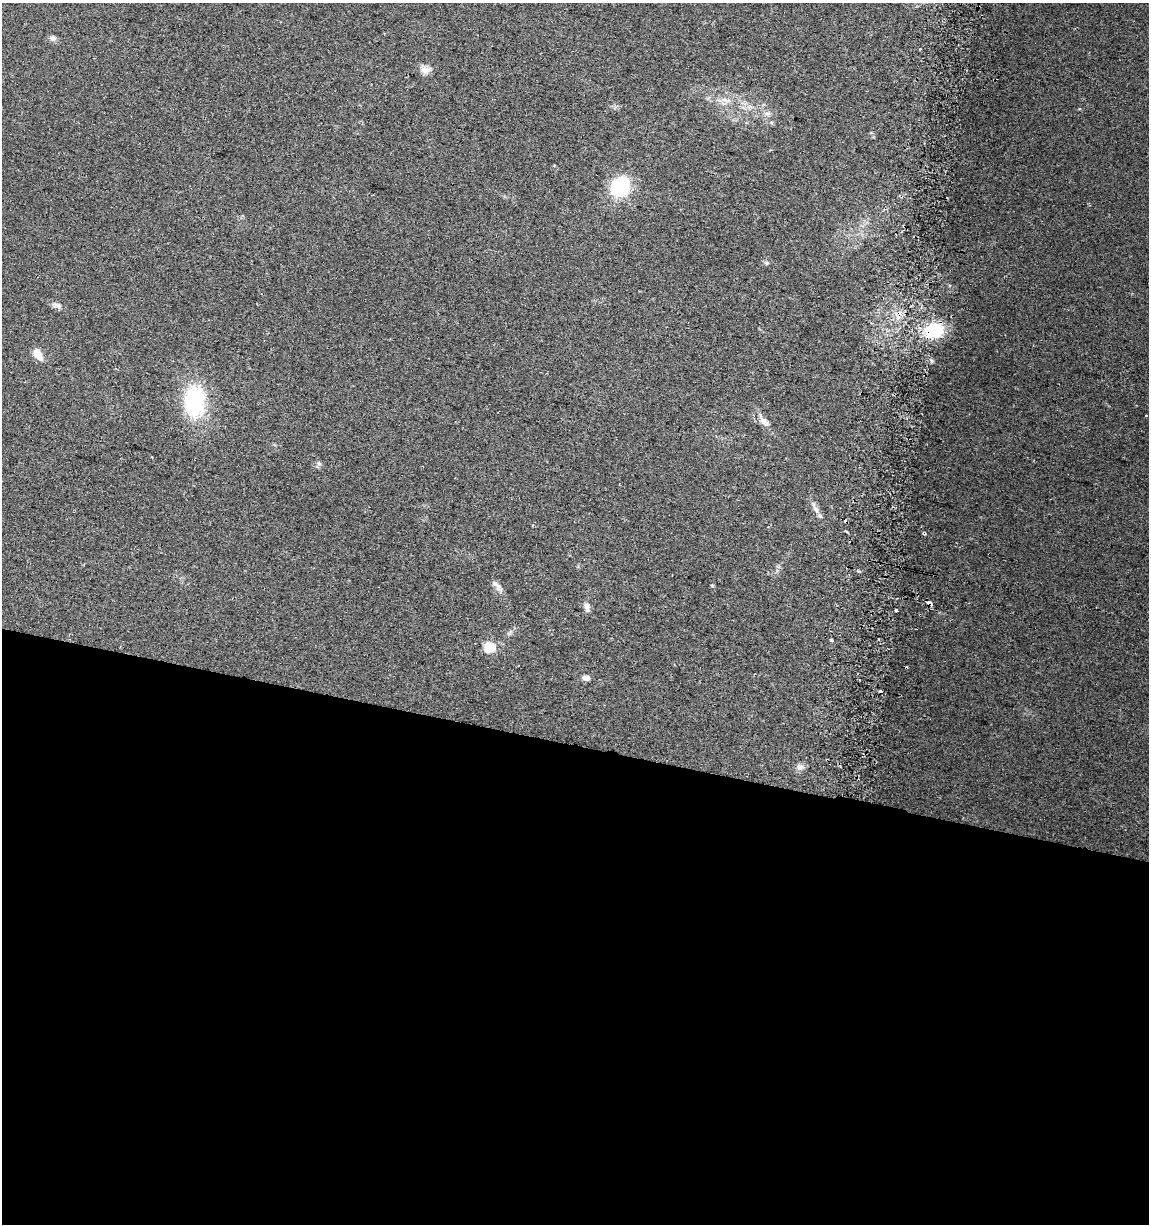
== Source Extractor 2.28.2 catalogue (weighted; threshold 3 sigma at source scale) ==
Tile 14 of 4 x 4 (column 2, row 4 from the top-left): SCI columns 1464-2610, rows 5-1226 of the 5161 x 4904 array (HDU 1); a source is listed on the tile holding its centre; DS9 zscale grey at full resolution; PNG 1151 x 1226 px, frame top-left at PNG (2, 3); no overlay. Shown black and unused: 39% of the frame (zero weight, under 2 of 3 exposures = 2% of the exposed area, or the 3 px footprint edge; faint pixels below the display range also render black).
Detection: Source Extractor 2.28.2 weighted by HDU 2 'WHT'; one run over the whole footprint, this tile lists its part. Background 0.11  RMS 0.01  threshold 0.047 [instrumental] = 3 sigma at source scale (4.5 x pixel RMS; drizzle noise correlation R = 1.50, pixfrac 1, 0.0396/0.0396 arcsec/px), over >= 5 px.
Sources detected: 34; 8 cosmic-ray / hot-pixel residue — not listed; the other 26 listed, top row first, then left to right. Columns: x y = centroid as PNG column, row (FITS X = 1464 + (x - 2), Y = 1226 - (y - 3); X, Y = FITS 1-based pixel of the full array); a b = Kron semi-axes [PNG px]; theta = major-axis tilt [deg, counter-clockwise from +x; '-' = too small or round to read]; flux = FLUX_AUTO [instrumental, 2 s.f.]
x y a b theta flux
53 38 8 7 - 3.4
425 70 12 10 26 7.3
726 100 16 5 -16 6.2
767 113 10 4 0 3.1
771 122 6 4 0 1.6
620 187 7 7 - 340
767 263 6 5 - 1.7
57 306 12 7 -21 4.4
934 331 18 13 10 56
38 354 15 8 -59 10
195 401 29 19 -88 94
764 422 14 7 -45 7.4
319 464 8 5 68 2.6
816 509 14 5 -55 5.4
846 531 4 3 - 3.4
924 533 4 3 - 20
858 571 4 3 - 1.5
495 584 16 7 -42 5.7
712 585 5 3 - 0.98
929 603 5 3 - 34
587 607 13 7 -78 4.8
896 610 3 3 - 15
831 640 4 3 - 6.4
490 647 12 10 -4 20
586 677 8 6 -12 5.2
800 767 10 9 - 4.5
Overlapping masked pixels (flux is a lower limit): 3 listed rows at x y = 934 331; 924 533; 929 603
Unlisted compact peaks at least as high as the median listed source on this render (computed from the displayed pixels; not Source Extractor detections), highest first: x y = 931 361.